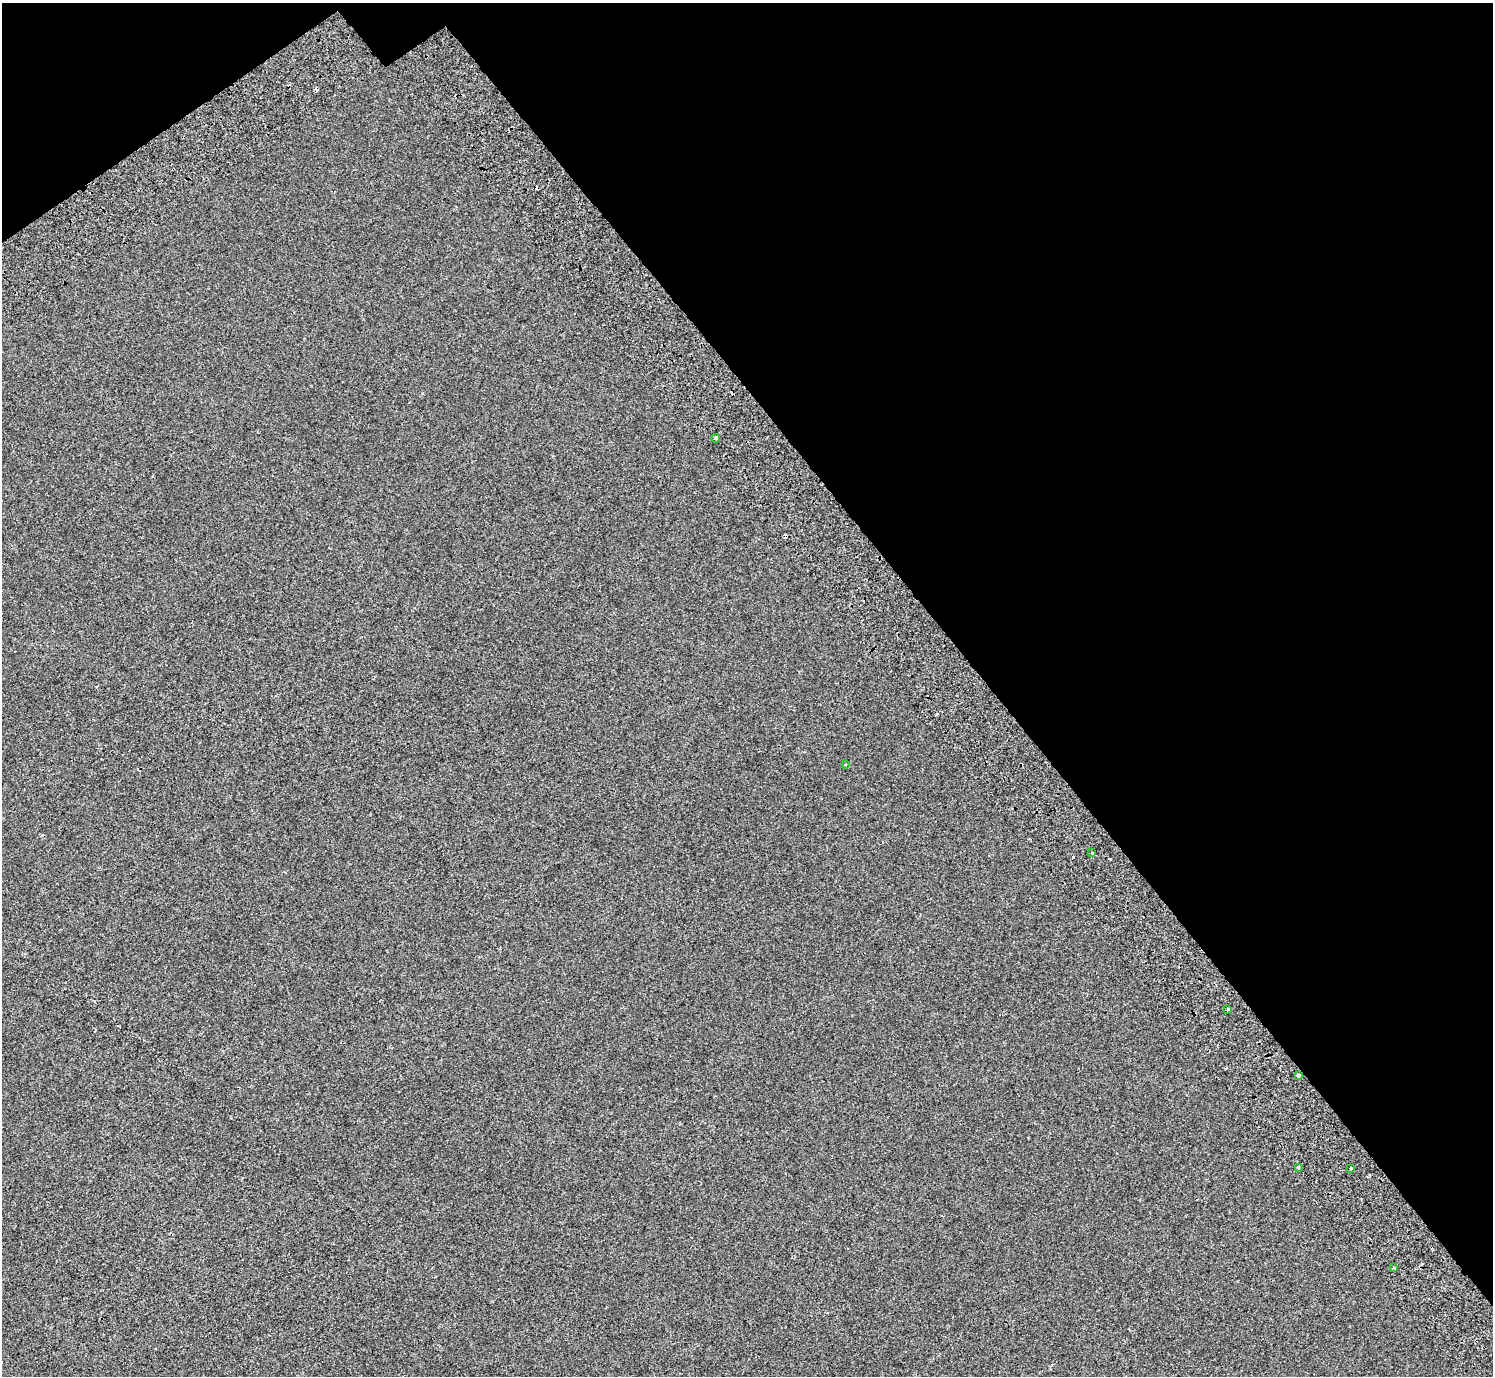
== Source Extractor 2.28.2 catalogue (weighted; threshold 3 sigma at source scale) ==
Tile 3 of 4 x 4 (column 3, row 1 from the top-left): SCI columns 3086-4576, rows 4400-5773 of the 6176 x 6111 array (HDU 1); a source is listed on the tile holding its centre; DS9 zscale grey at full resolution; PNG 1495 x 1378 px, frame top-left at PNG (2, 3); each listed source drawn as its Kron ellipse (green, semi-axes under 4 px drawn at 4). Shown black and unused: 36% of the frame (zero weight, under 2 of 3 exposures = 7% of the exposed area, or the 3 px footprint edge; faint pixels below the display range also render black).
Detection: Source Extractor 2.28.2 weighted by HDU 2 'WHT'; one run over the whole footprint, this tile lists its part. Background -9.91e-05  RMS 0.0046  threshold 0.0209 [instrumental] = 3 sigma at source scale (4.5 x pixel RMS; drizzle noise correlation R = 1.50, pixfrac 1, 0.0396/0.0396 arcsec/px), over >= 5 px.
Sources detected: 13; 5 cosmic-ray / hot-pixel residue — neither listed nor drawn; the other 8 listed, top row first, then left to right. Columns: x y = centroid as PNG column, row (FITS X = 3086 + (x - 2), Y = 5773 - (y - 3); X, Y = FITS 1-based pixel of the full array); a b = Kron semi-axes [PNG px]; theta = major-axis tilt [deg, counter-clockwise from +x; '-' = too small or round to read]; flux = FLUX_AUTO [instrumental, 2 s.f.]
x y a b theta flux
716 438 4 3 - 9.6
845 765 3 3 - 0.55
1092 852 3 2 - 0.74
1228 1009 3 3 - 0.79
1298 1075 3 3 - 7.7
1298 1167 3 3 - 2.4
1350 1168 3 3 - 4.9
1394 1268 3 3 - 1.5